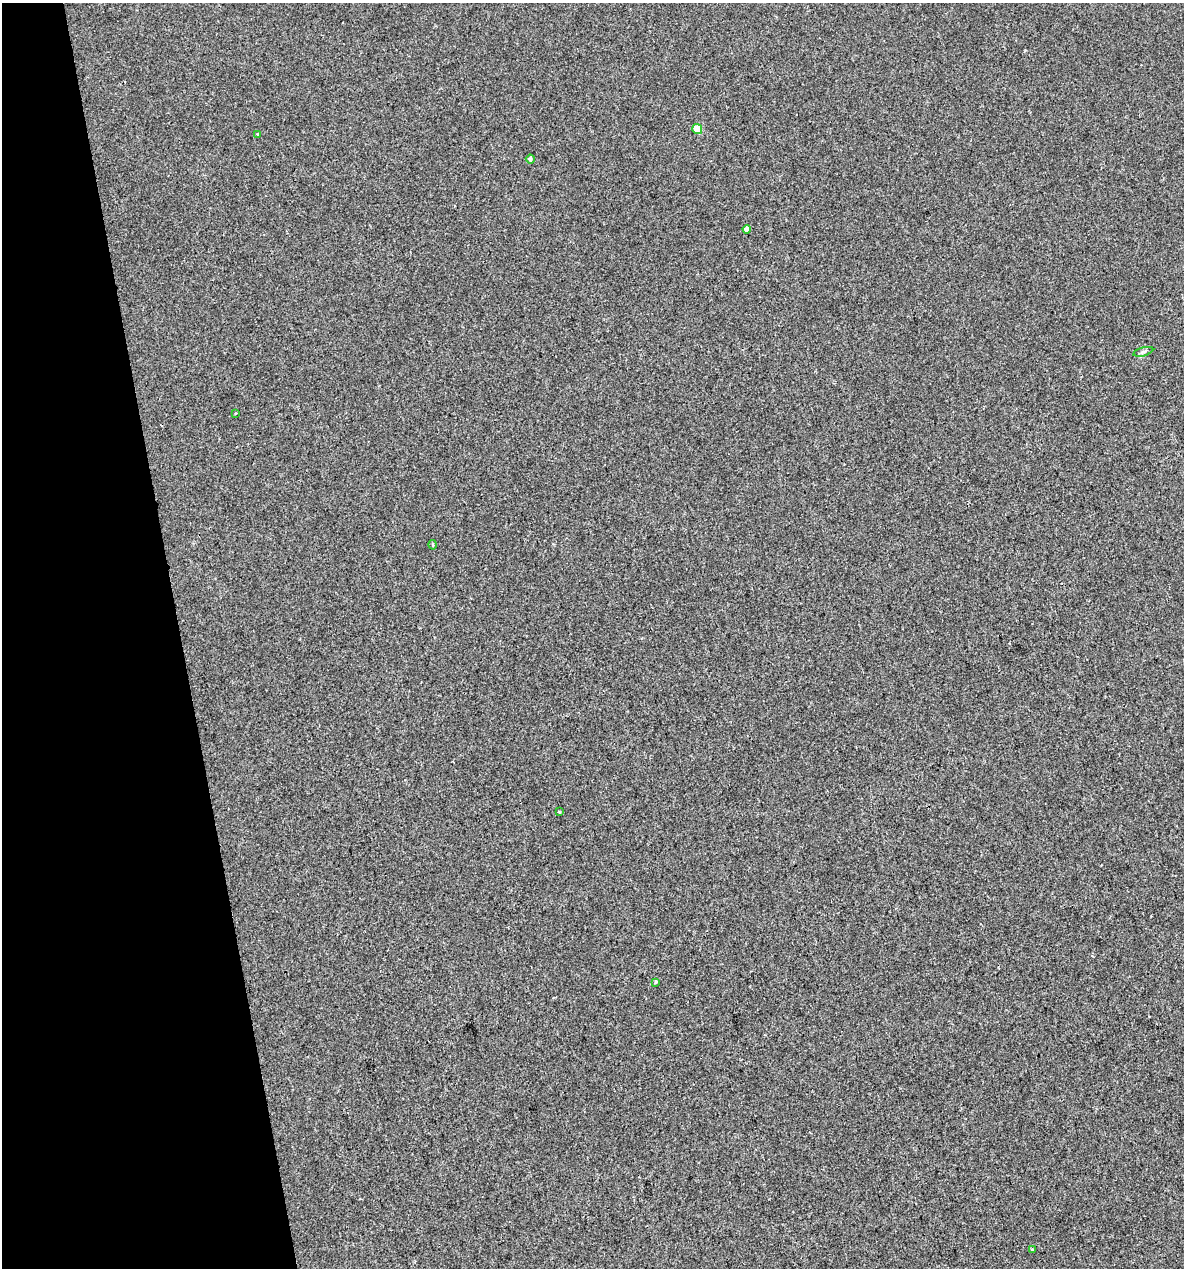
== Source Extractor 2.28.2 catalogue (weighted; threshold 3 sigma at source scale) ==
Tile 5 of 4 x 4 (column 1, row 2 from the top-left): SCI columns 40-1221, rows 2533-3798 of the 4854 x 5064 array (HDU 1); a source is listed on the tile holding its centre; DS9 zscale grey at full resolution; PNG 1186 x 1270 px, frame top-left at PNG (2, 3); each listed source drawn as its Kron ellipse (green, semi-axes under 4 px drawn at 4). Shown black and unused: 15% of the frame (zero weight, under 2 of 3 exposures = <1% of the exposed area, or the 3 px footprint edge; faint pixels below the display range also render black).
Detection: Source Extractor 2.28.2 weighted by HDU 2 'WHT'; one run over the whole footprint, this tile lists its part. Background -3.12e-04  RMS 0.0042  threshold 0.0188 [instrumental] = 3 sigma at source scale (4.5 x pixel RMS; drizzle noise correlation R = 1.50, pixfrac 1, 0.0396/0.0396 arcsec/px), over >= 5 px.
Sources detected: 10; all 10 listed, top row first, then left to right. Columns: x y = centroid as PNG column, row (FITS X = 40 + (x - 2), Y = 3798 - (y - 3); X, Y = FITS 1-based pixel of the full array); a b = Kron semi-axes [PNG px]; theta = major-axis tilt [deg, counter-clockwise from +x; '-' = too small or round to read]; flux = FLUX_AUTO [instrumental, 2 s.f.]
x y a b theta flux
697 129 5 5 - 8.4
258 134 3 3 - 0.76
530 159 4 4 - 1.3
747 229 4 4 - 1.9
1143 352 10 4 16 0.96
235 413 3 3 - 0.87
433 545 4 3 - 0.42
559 812 3 3 - 0.49
656 982 3 3 - 2.2
1033 1250 3 3 - 0.67